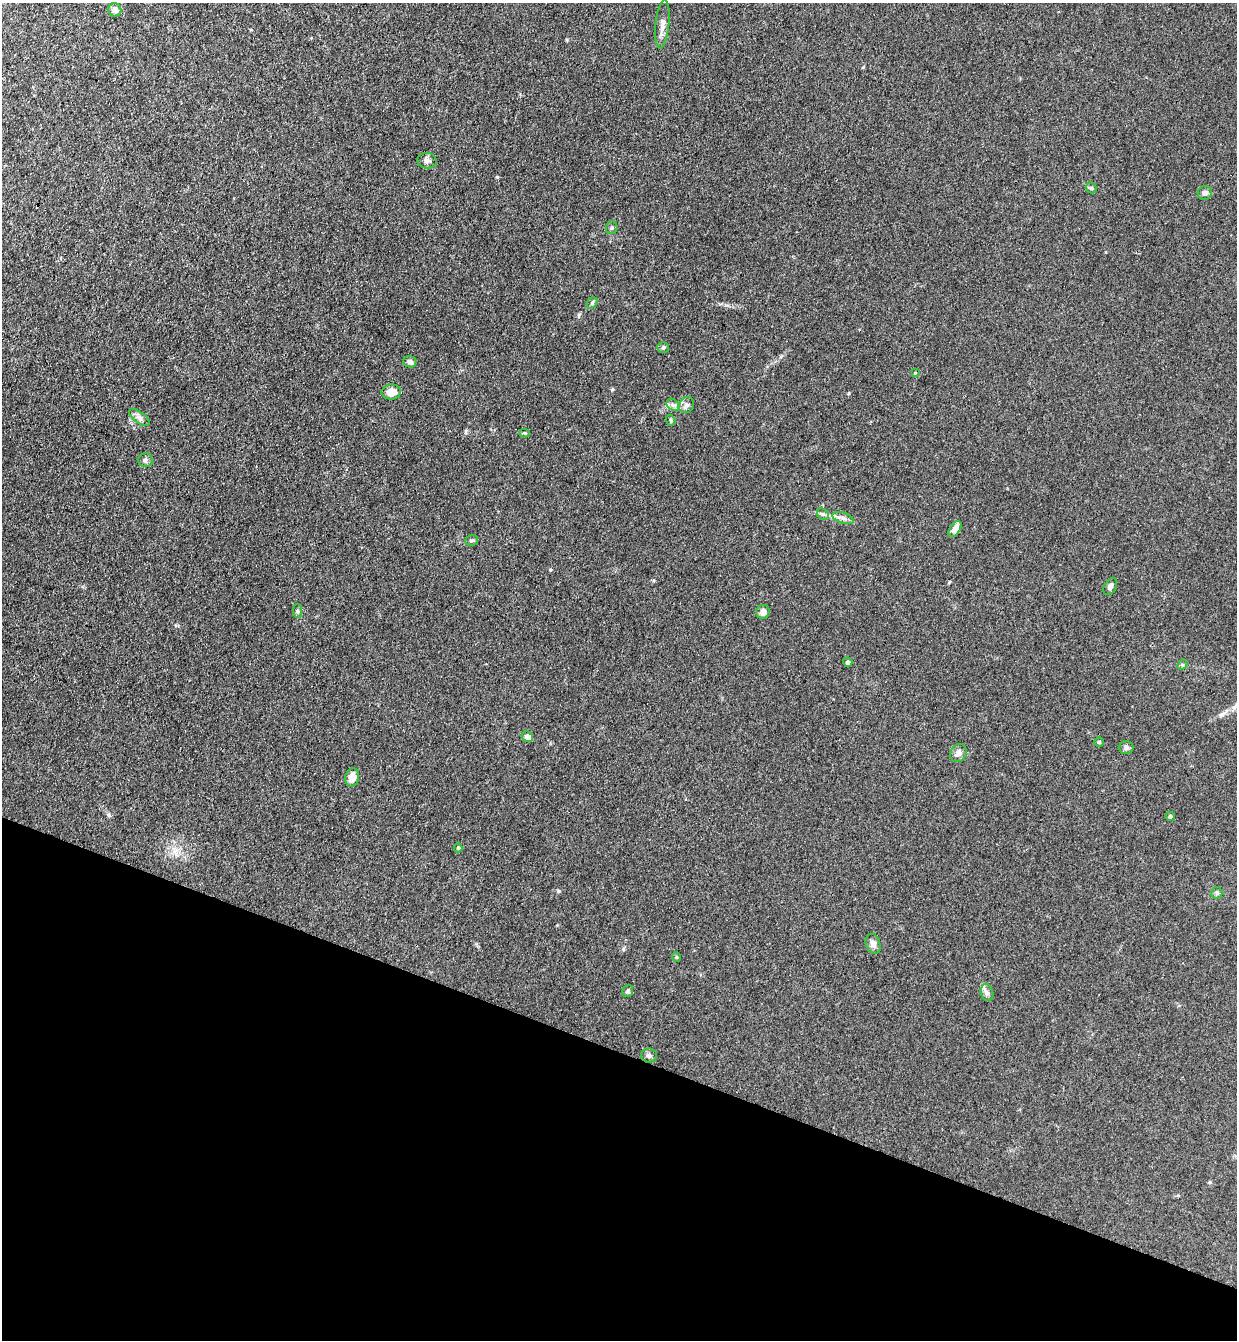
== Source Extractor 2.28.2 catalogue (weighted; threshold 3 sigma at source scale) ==
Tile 15 of 4 x 4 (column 3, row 4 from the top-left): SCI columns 2660-3894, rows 23-1360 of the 5447 x 5397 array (HDU 1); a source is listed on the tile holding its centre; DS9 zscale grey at full resolution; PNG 1239 x 1342 px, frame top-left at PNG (2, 3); each listed source drawn as its Kron ellipse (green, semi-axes under 4 px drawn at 4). Shown black and unused: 22% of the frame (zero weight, under 3 of 4 exposures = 5% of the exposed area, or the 3 px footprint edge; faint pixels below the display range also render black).
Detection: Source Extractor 2.28.2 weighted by HDU 2 'WHT'; one run over the whole footprint, this tile lists its part. Background 0.128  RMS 0.0077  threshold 0.0349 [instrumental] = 3 sigma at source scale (4.5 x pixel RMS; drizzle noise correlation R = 1.50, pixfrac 1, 0.05/0.05 arcsec/px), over >= 5 px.
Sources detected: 40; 1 inside a brighter listed object's ellipse — not listed separately; the other 39 listed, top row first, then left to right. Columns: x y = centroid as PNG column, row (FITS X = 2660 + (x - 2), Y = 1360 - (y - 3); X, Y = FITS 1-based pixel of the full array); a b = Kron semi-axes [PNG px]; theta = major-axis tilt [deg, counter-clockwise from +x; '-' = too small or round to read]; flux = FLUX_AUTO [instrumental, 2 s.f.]
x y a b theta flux
115 10 6 6 - 5.4
662 24 24 7 84 5.6
427 161 10 7 -7 2.7
1091 188 6 5 - 1.1
1205 193 7 6 - 2.4
612 228 6 5 - 1.3
592 303 6 4 50 1.2
663 347 6 5 - 1.2
410 362 6 5 - 2.7
915 373 4 3 - 0.61
391 392 10 7 5 8.5
673 405 7 5 -43 2.2
686 405 8 7 - 2.9
139 417 12 5 -37 3.2
671 420 6 4 -70 1.1
524 433 5 4 - 0.81
145 460 7 7 - 2.4
823 514 6 5 - 1.6
843 518 11 5 -18 2.9
955 529 9 5 57 6.2
471 540 6 5 - 1.3
1110 586 9 6 59 2.2
297 611 7 4 -87 1.4
763 612 7 6 - 2.9
848 662 4 4 - 2.3
1182 665 6 4 46 1
527 737 6 5 - 4.8
1099 742 5 5 - 0.96
1126 747 7 6 - 2.1
958 753 9 8 - 3.2
352 777 9 7 80 7.9
1170 816 5 4 - 1.2
458 848 4 4 - 0.93
1217 893 6 5 - 1.4
873 944 10 7 -71 3.9
676 957 5 4 - 0.92
628 991 6 5 - 1.7
987 993 8 6 -74 2.4
649 1056 8 7 - 2.3
Unlisted compact peaks at least as high as the median listed source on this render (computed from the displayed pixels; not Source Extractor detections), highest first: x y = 497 177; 558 891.